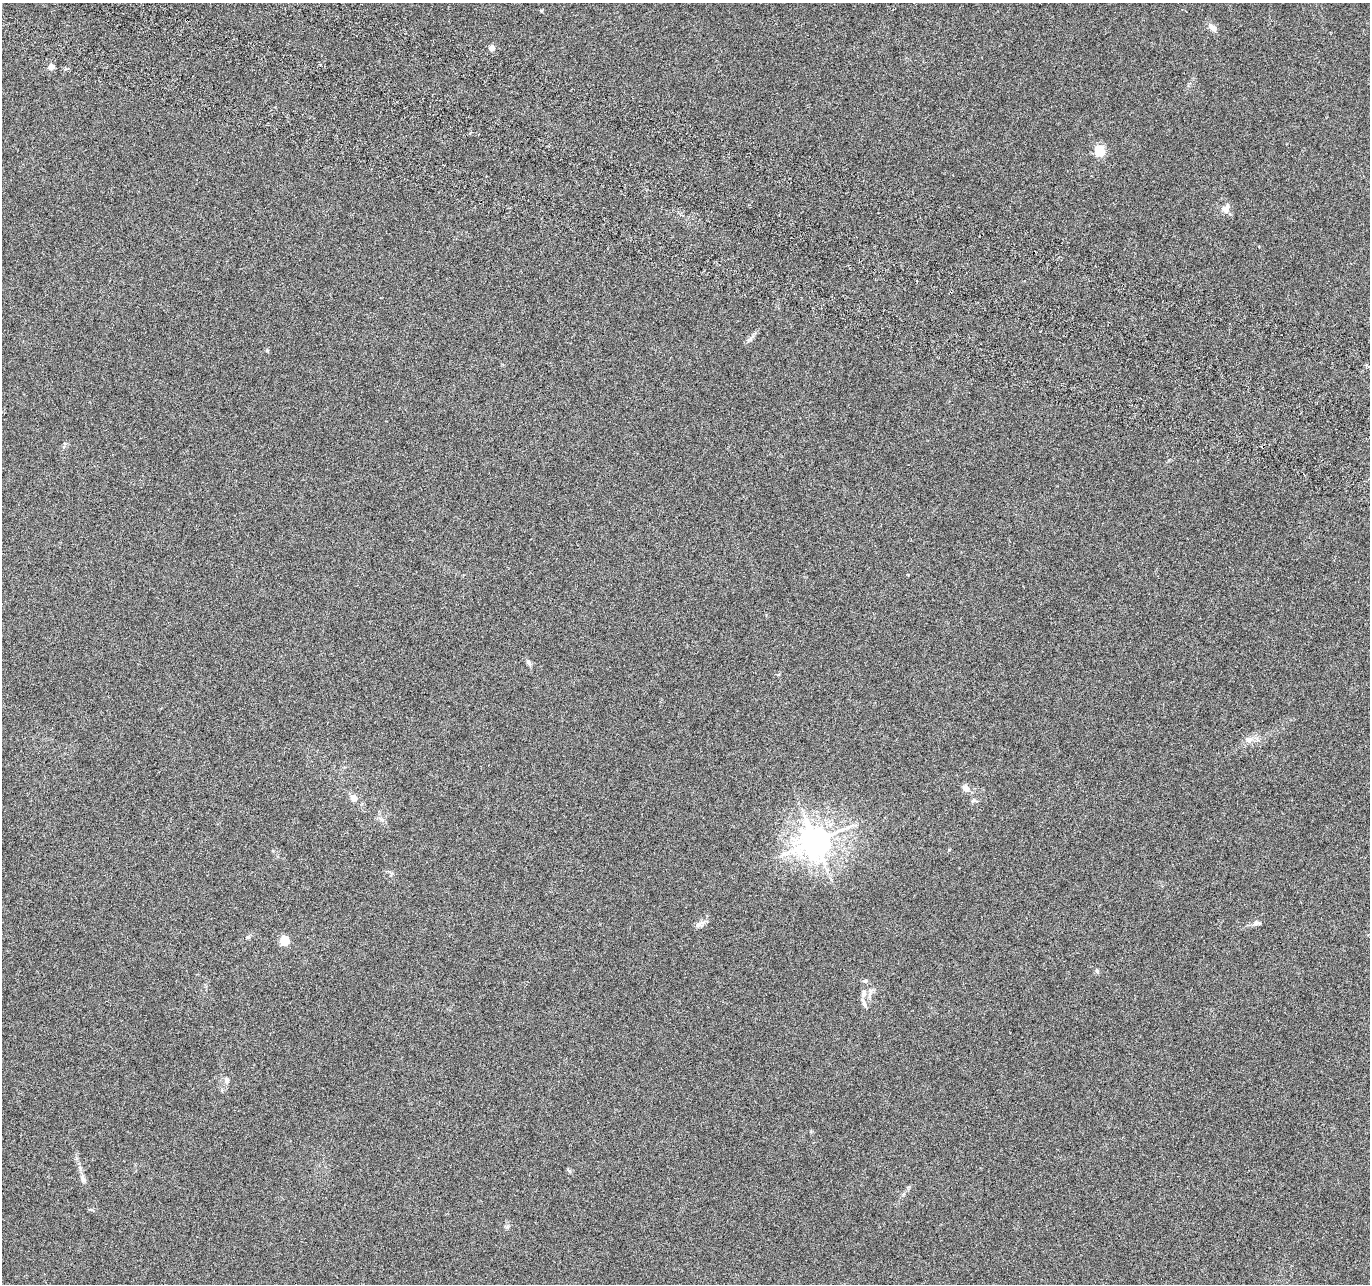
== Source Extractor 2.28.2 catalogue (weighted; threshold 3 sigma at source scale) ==
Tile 11 of 4 x 4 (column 3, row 3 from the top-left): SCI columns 2759-4126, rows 1552-2833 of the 5526 x 5730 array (HDU 1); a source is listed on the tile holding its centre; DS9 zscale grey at full resolution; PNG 1372 x 1286 px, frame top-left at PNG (2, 3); no overlay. Shown black and unused: <1% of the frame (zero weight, under 3 of 6 exposures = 3% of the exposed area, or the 3 px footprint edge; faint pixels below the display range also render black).
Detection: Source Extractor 2.28.2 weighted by HDU 2 'WHT'; one run over the whole footprint, this tile lists its part. Background 0.02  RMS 0.0034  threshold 0.0141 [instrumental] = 3 sigma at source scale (4.09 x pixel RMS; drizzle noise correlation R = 1.36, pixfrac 0.8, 0.0396/0.0396 arcsec/px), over >= 5 px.
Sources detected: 23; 1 inside a brighter listed object's ellipse — not listed separately; the other 22 listed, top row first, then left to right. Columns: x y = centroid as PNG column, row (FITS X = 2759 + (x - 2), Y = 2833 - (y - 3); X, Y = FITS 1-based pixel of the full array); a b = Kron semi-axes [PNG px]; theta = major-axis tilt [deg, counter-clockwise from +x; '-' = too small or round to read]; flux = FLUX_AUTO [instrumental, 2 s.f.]
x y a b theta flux
1212 28 14 7 -46 1.7
491 48 4 4 - 2.5
51 67 4 4 - 3.1
470 132 4 4 - 0.45
1099 150 5 5 - 21
1226 208 14 9 67 2
267 350 5 5 - 0.38
528 662 8 6 -58 0.84
1249 740 9 9 - 1.8
966 789 10 8 -43 1.6
353 798 8 8 - 1.6
815 841 10 9 - 530
949 850 5 3 - 0.27
1256 923 11 6 4 1.3
698 925 8 6 45 0.95
248 937 6 5 - 0.49
284 940 5 5 - 15
1097 971 6 5 - 0.53
865 981 7 5 3 0.62
864 994 10 7 77 1.5
227 1080 9 6 -89 1.1
83 1179 13 7 -60 1.4